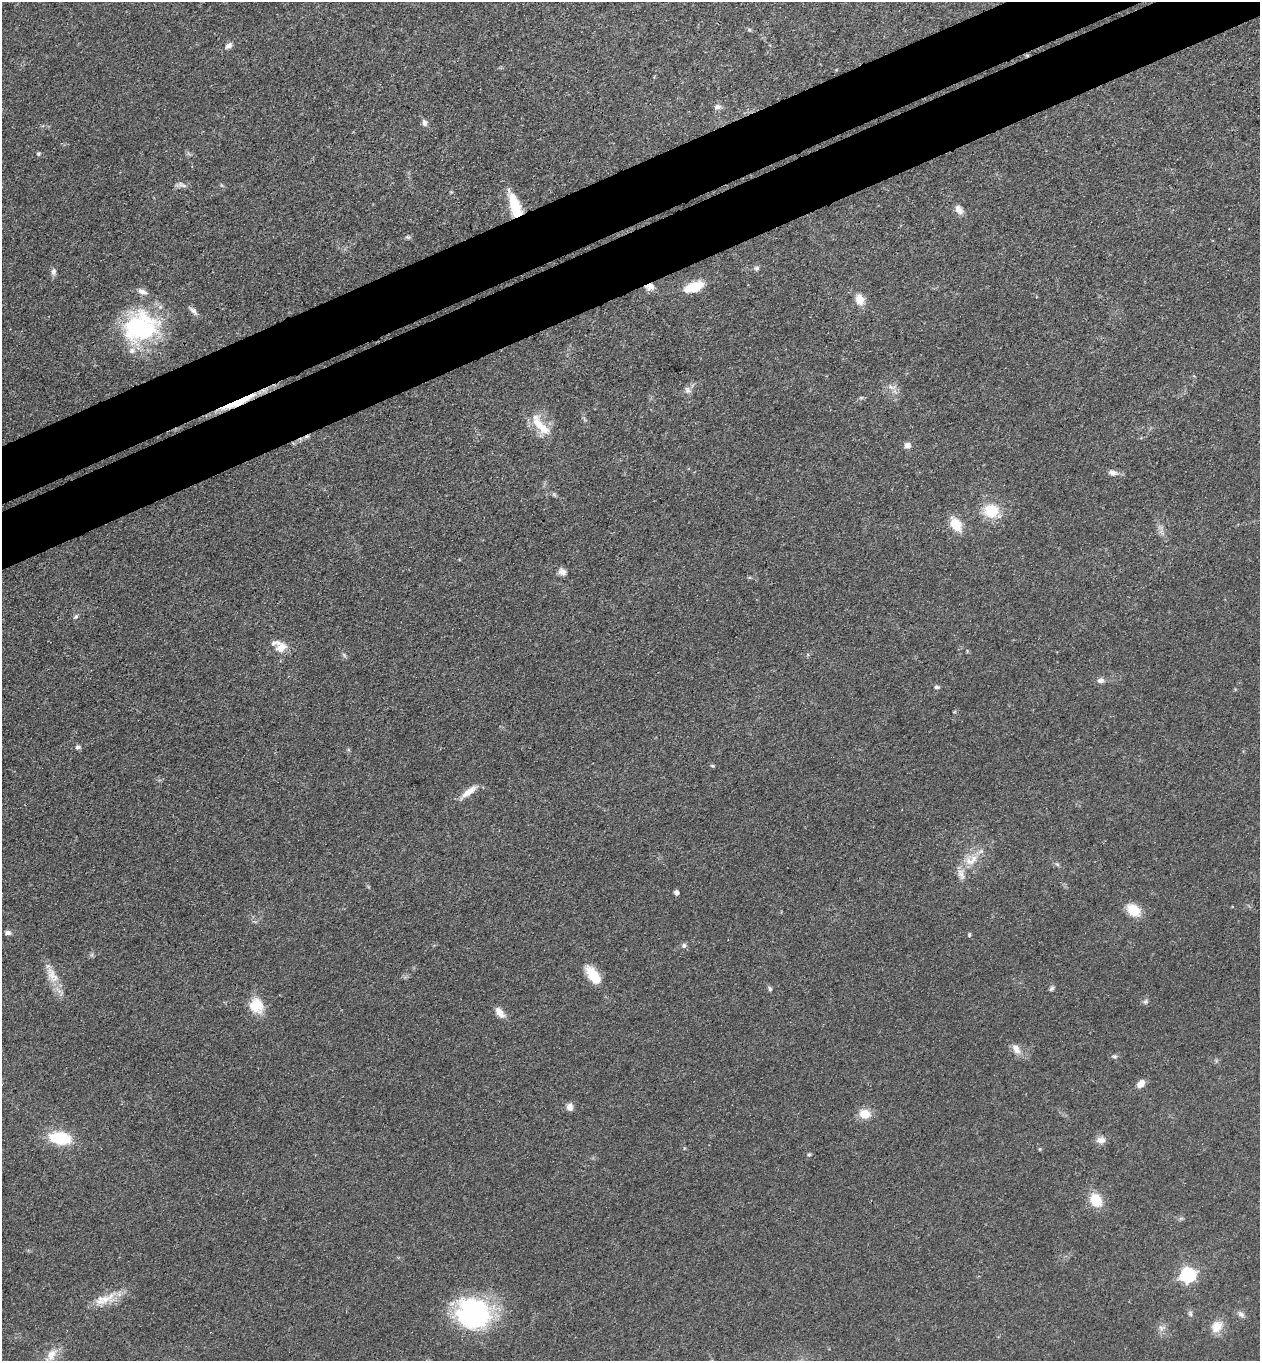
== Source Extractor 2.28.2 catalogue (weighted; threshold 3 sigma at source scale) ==
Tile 10 of 4 x 4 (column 2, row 3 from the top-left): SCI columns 1559-2816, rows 1416-2774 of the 5504 x 5548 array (HDU 1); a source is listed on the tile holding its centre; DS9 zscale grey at full resolution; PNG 1262 x 1363 px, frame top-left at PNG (2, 2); no overlay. Shown black and unused: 8% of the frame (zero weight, under 3 of 4 exposures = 5% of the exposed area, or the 3 px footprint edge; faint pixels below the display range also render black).
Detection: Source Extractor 2.28.2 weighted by HDU 2 'WHT'; one run over the whole footprint, this tile lists its part. Background 0.0705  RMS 0.0058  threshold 0.0259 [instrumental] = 3 sigma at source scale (4.5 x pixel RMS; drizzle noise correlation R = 1.50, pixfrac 1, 0.05/0.05 arcsec/px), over >= 5 px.
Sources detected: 75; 1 too faint to see at this stretch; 1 inside a brighter object's white glare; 1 cosmic-ray / hot-pixel residue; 1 long thin detection or spike segment (spike, bleed or trail) — not listed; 6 inside a brighter listed object's ellipse — not listed separately; the other 65 listed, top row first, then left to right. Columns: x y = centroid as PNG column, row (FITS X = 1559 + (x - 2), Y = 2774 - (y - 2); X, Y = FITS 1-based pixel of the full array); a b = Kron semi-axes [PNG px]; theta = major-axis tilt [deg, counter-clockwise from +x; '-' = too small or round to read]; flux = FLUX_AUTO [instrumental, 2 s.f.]
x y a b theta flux
749 30 6 4 19 0.75
229 46 10 6 41 2.5
718 107 10 6 23 2.1
424 123 9 6 -79 2.1
38 154 5 5 - 0.86
180 185 9 6 -19 2
451 192 5 4 - 0.61
516 209 30 12 -77 17
959 211 11 9 -34 3.3
407 237 7 5 -11 1.1
756 268 7 7 - 1.4
53 272 9 7 87 2
650 287 11 9 14 4.1
694 287 21 9 19 16
859 300 13 9 -77 6.8
193 311 14 6 -46 2.3
140 327 42 36 20 68
892 387 13 5 -17 2.7
687 390 11 8 -54 2.5
541 426 35 11 -44 13
907 445 8 8 - 2.5
1113 473 12 8 -13 3.2
554 494 7 4 -19 1
991 510 14 13 - 20
956 524 20 13 -59 10
562 572 10 8 -25 3
76 617 8 5 49 1.2
281 647 16 12 34 6.8
1100 681 10 7 1 2.3
937 687 5 5 - 1.5
78 747 6 5 - 1.7
712 766 6 4 -2 0.64
469 792 26 8 39 6.4
971 860 24 13 28 11
1057 864 7 4 -19 0.96
676 893 5 4 - 2.1
1133 910 14 10 -38 14
8 933 8 6 -5 1.9
969 935 5 4 - 0.76
684 946 7 6 - 1.6
52 975 28 12 -58 9.5
593 975 25 11 -54 12
770 989 7 5 -76 1.1
1052 989 8 5 50 1.2
1145 1001 7 6 - 1.4
256 1005 18 16 -69 14
500 1012 14 8 -51 5.1
1016 1049 14 9 -57 4.6
1115 1056 7 5 1 1.2
1141 1084 9 6 46 4.5
569 1107 9 7 89 3.3
865 1114 11 9 -8 10
60 1138 17 9 -9 37
1101 1140 12 8 -1 3.6
1039 1149 4 4 - 0.65
809 1154 5 4 - 0.73
1096 1200 14 11 -61 14
1188 1275 7 6 - 130
104 1299 34 13 18 12
474 1313 41 32 8 79
1190 1314 8 6 -89 1.4
1241 1314 10 6 -33 2.2
1217 1326 17 13 52 7.9
1161 1328 7 6 - 2
51 1355 21 11 52 7.3
Overlapping masked pixels (flux is a lower limit): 2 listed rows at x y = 516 209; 650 287